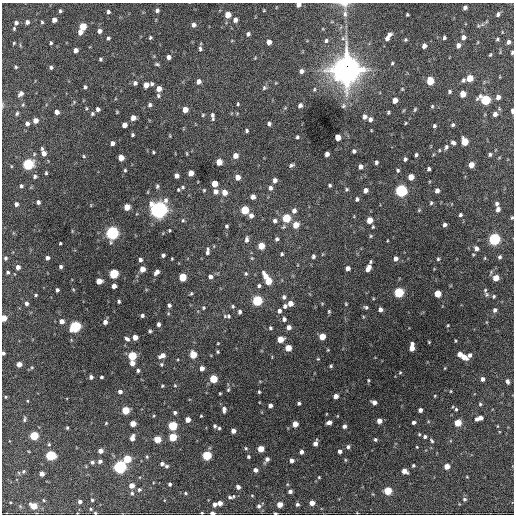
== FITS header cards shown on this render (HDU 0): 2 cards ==
NAXIS1  =                  512 / Axis length
NAXIS2  =                  512 / Axis length

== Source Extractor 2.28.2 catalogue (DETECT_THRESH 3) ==
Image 512 x 512 px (HDU 0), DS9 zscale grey, 1 PNG px = 1 image px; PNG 516 x 516 px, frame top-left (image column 1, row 512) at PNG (2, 3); no overlay
Background 1720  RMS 39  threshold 117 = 3 sigma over >= 5 px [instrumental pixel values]
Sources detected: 379; all 379 listed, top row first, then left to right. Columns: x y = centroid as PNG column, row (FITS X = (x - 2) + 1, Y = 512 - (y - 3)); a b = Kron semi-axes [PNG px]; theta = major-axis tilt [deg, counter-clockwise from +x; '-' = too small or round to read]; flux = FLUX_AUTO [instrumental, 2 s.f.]
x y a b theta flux
344 4 16 10 -11 2.0e+04
298 5 4 4 - 1.4e+04
465 8 4 4 - 7.3e+03
157 10 5 4 - 6.1e+03
264 10 3 3 - 2.2e+03
60 11 3 3 - 3.9e+03
108 12 4 4 - 5.4e+03
345 14 12 7 -89 1.4e+04
498 14 6 4 59 6.5e+03
228 15 5 4 - 3.3e+04
407 15 3 2 - 2.6e+03
54 20 4 4 - 1.6e+04
235 20 5 4 - 1.1e+04
27 22 4 4 - 8.2e+03
42 22 3 3 - 3.2e+03
16 23 5 4 - 6.0e+03
194 25 5 4 - 1.0e+04
83 26 5 5 - 5.8e+04
14 29 4 3 - 2.9e+03
99 31 5 4 - 1.1e+04
80 32 5 4 - 1.4e+04
248 34 5 5 - 6.2e+03
388 37 9 4 58 1.7e+04
463 37 5 4 - 1.1e+04
108 38 5 4 - 4.3e+03
150 38 4 3 - 3.6e+03
444 38 3 3 - 4.0e+03
497 39 4 4 - 3.5e+03
405 40 5 4 - 3.0e+03
326 41 7 6 - 6.8e+03
269 42 5 4 - 1.5e+04
509 42 5 4 - 8.7e+03
14 43 4 3 - 2.3e+03
51 43 3 3 - 3.6e+03
458 45 5 4 - 1.1e+04
424 46 4 4 - 1.3e+04
200 49 6 4 -84 5.0e+03
76 50 4 4 - 1.1e+04
512 52 4 3 - 4.5e+03
490 55 4 3 - 2.7e+03
169 57 4 4 - 9.0e+03
255 58 4 4 - 2.0e+03
100 59 3 3 - 3.4e+03
392 63 5 3 - 3.3e+03
157 64 5 4 - 4.0e+03
16 67 4 3 - 2.9e+03
51 67 4 4 - 4.8e+03
346 70 13 11 85 3.1e+06
301 71 5 5 - 9.4e+03
470 78 5 5 - 4.9e+04
463 80 5 4 - 4.6e+03
199 81 5 5 - 1.2e+04
430 81 6 5 - 6.4e+04
135 83 5 4 - 6.8e+03
152 84 4 3 - 5.0e+03
146 85 5 4 - 2.0e+04
85 87 4 3 - 4.0e+03
264 88 6 6 - 4.9e+03
159 89 5 4 - 2.0e+04
314 89 5 4 - 3.2e+03
402 89 4 4 - 2.5e+03
449 91 5 4 - 4.3e+03
21 93 6 4 44 8.5e+03
463 94 5 5 - 2.9e+04
158 95 6 4 -76 3.9e+03
498 97 4 4 - 1.2e+04
395 100 5 4 - 1.9e+04
485 100 6 5 - 1.8e+05
238 104 4 3 - 2.8e+03
3 105 6 4 72 3.1e+03
150 105 5 4 - 5.3e+03
300 105 5 4 - 7.2e+03
343 106 7 6 - 6.3e+03
432 106 5 4 - 3.3e+03
86 108 5 3 - 2.4e+03
98 109 4 4 - 8.1e+03
415 109 6 4 63 3.5e+03
185 110 5 4 - 2.4e+04
512 111 5 2 - 1.2e+04
57 112 4 4 - 1.3e+04
117 112 3 3 - 2.3e+03
388 112 3 3 - 3.5e+03
17 113 4 3 - 3.9e+03
92 114 4 4 - 4.2e+03
495 114 5 4 - 1.1e+04
203 115 4 3 - 2.5e+03
212 115 7 5 -87 6.9e+03
365 117 5 5 - 1.0e+04
133 118 5 4 - 1.8e+04
370 119 5 5 - 8.9e+03
35 120 4 4 - 1.7e+04
27 123 5 4 - 9.7e+03
405 123 4 3 - 2.2e+03
269 124 4 4 - 6.3e+03
124 125 4 4 - 1.7e+04
453 125 4 4 - 4.1e+03
434 126 5 4 - 4.1e+03
371 130 4 2 - 1.8e+03
247 131 4 4 - 4.1e+03
132 135 3 3 - 3.7e+03
170 136 4 3 - 2.1e+03
297 137 4 3 - 3.9e+03
338 137 5 4 - 3.1e+04
465 141 6 5 - 5.6e+04
112 143 4 4 - 9.9e+03
453 143 6 5 - 6.3e+03
446 147 6 4 65 6.0e+03
42 149 4 4 - 3.2e+03
439 150 4 3 - 2.2e+03
354 151 4 3 - 5.4e+03
153 152 3 2 - 2.6e+03
44 153 6 5 - 1.4e+04
327 154 4 4 - 1.2e+04
490 154 4 4 - 5.0e+03
416 155 4 3 - 4.7e+03
84 156 5 4 - 2.9e+03
235 156 5 5 - 1.9e+04
121 158 5 4 - 2.8e+04
405 159 4 3 - 5.5e+03
219 162 5 5 - 3.6e+04
376 162 4 3 - 5.0e+03
28 164 5 5 - 2.9e+05
291 165 6 4 22 5.0e+03
471 165 5 4 - 2.6e+04
11 166 4 3 - 1.9e+03
360 167 4 4 - 1.1e+04
429 169 4 3 - 5.4e+03
125 170 4 3 - 3.1e+03
398 170 5 4 - 3.6e+03
46 173 4 3 - 3.0e+03
191 173 5 4 - 2.2e+04
35 176 5 4 - 5.3e+03
176 176 4 4 - 1.2e+04
238 177 5 5 - 2.0e+04
411 177 5 4 - 3.1e+04
275 180 5 4 - 1.0e+04
215 184 5 4 - 4.1e+04
330 185 3 3 - 3.7e+03
21 186 4 4 - 4.9e+03
157 186 5 4 - 4.3e+03
183 187 5 4 - 3.7e+03
270 188 6 5 - 8.3e+03
347 189 5 4 - 3.0e+03
178 190 4 3 - 2.6e+03
204 190 4 4 - 2.7e+03
366 190 5 4 - 1.1e+04
216 191 6 5 - 1.2e+04
401 191 6 5 - 4.3e+05
437 191 4 4 - 1.1e+04
224 192 6 5 - 2.4e+04
253 197 5 4 - 1.4e+04
357 199 4 3 - 5.8e+03
38 202 4 4 - 8.2e+03
431 203 4 3 - 3.6e+03
16 204 5 4 - 7.4e+03
497 204 5 4 - 5.2e+03
127 207 5 5 - 3.7e+04
498 209 5 4 - 8.9e+03
159 210 7 7 - 1.3e+06
245 210 5 5 - 7.9e+04
419 210 5 4 - 2.9e+03
294 211 6 5 - 1.2e+04
460 215 4 3 - 4.3e+03
251 216 6 5 - 1.3e+04
286 218 5 5 - 1.1e+05
512 218 3 3 - 2.5e+03
183 220 5 4 - 3.5e+03
369 220 5 4 - 3.3e+04
275 221 6 5 - 7.7e+03
296 225 5 5 - 3.5e+04
444 225 4 4 - 6.9e+03
226 226 4 4 - 3.7e+03
373 227 4 3 - 2.8e+03
169 230 3 3 - 2.5e+03
112 233 6 5 - 5.9e+05
371 236 5 4 - 3.0e+03
247 239 8 5 81 8.6e+03
277 239 5 4 - 5.7e+03
494 239 5 5 - 4.0e+05
60 243 3 2 - 2.8e+03
261 246 5 5 - 4.4e+04
476 248 5 5 - 9.6e+03
207 251 9 4 81 7.5e+03
282 254 4 3 - 3.6e+03
163 255 4 4 - 5.6e+03
313 256 5 4 - 5.5e+03
500 257 5 4 - 4.8e+03
5 258 5 4 - 4.7e+03
47 258 4 3 - 7.6e+03
252 258 5 4 - 2.8e+03
172 259 3 2 - 2.2e+03
396 259 5 4 - 1.1e+04
438 259 3 3 - 3.4e+03
140 260 4 4 - 6.9e+03
61 266 4 4 - 5.5e+03
18 267 5 5 - 1.1e+04
348 268 4 4 - 1.3e+04
368 268 8 4 66 1.8e+04
142 269 5 4 - 2.5e+04
8 272 4 4 - 4.1e+03
157 272 6 4 54 1.2e+04
246 273 5 4 - 3.6e+03
114 274 5 5 - 1.6e+05
265 276 8 5 -63 2.4e+04
182 277 5 5 - 7.8e+04
210 277 5 5 - 9.0e+03
496 278 5 5 - 3.3e+04
99 281 5 4 - 2.5e+04
268 281 5 5 - 5.0e+04
114 286 4 4 - 1.5e+04
259 286 5 4 - 4.4e+03
57 290 4 3 - 5.0e+03
399 292 5 5 - 1.9e+05
191 293 4 3 - 3.1e+03
438 294 5 5 - 4.8e+04
487 294 9 6 -55 6.8e+03
36 295 4 3 - 2.9e+03
494 296 5 5 - 3.5e+03
284 297 5 5 - 5.8e+03
119 301 3 3 - 4.2e+03
257 301 5 5 - 2.0e+05
26 303 5 4 - 6.8e+03
290 303 5 4 - 2.1e+04
346 304 4 3 - 2.4e+03
169 305 4 4 - 6.8e+03
233 306 5 4 - 3.6e+03
285 306 5 4 - 6.6e+03
366 307 6 5 - 4.6e+03
203 308 4 3 - 2.9e+03
380 309 5 4 - 8.8e+03
495 310 6 5 - 7.8e+03
279 311 5 4 - 6.8e+03
329 311 5 4 - 3.3e+03
240 312 4 3 - 6.3e+03
142 315 4 4 - 5.5e+03
228 316 7 5 -53 5.9e+03
4 318 5 4 - 3.3e+04
284 319 5 4 - 6.8e+03
62 321 5 5 - 1.3e+04
105 322 4 4 - 1.1e+04
158 324 5 4 - 6.9e+03
448 325 3 2 - 2.3e+03
75 327 6 5 - 3.0e+05
289 327 4 4 - 1.3e+04
270 328 5 4 - 3.9e+03
150 331 4 3 - 3.8e+03
135 337 4 4 - 2.0e+04
322 337 5 5 - 3.4e+04
127 339 6 4 -38 6.4e+03
280 339 5 5 - 3.9e+04
455 341 4 2 - 2.4e+03
429 342 3 3 - 2.3e+03
218 343 3 2 - 1.9e+03
412 347 8 4 86 2.6e+04
288 348 5 5 - 3.6e+04
217 352 3 3 - 2.9e+03
3 353 4 3 - 5.0e+03
460 354 4 4 - 1.5e+04
193 355 5 5 - 5.4e+04
469 355 5 4 - 7.4e+03
132 356 5 5 - 1.1e+05
162 356 7 5 26 1.5e+04
464 357 7 5 -29 2.3e+04
318 359 4 3 - 2.4e+03
132 363 5 4 - 1.8e+04
19 364 4 4 - 1.9e+04
161 364 5 5 - 3.7e+03
331 366 4 4 - 3.4e+03
202 368 4 4 - 1.5e+04
445 368 4 3 - 1.9e+03
138 371 5 3 - 4.8e+03
400 372 4 3 - 2.4e+03
91 377 4 4 - 7.2e+03
101 377 3 3 - 4.1e+03
213 379 5 5 - 8.7e+04
483 379 4 4 - 8.7e+03
368 380 6 3 83 2.8e+03
507 381 5 4 - 7.3e+03
175 385 4 4 - 2.6e+03
162 386 4 3 - 2.7e+03
228 390 5 4 - 3.6e+03
451 391 4 2 - 2.1e+03
120 392 5 4 - 7.7e+03
259 392 3 3 - 2.9e+03
220 393 3 2 - 2.3e+03
336 396 4 4 - 1.6e+04
435 396 3 2 - 2.1e+03
6 397 3 3 - 2.6e+03
374 402 5 4 - 1.2e+04
299 403 4 3 - 4.7e+03
480 404 4 4 - 3.3e+03
270 405 4 4 - 1.0e+04
224 409 7 4 -89 9.1e+03
456 409 4 3 - 3.3e+03
125 410 5 5 - 7.3e+04
420 410 4 4 - 1.0e+04
175 412 4 4 - 5.6e+03
201 416 3 3 - 2.3e+03
480 418 5 4 - 1.2e+04
24 419 7 4 85 4.1e+03
477 419 4 3 - 6.8e+03
188 420 4 4 - 2.0e+04
379 421 4 4 - 1.8e+04
329 422 5 4 - 1.2e+04
414 422 4 3 - 7.0e+03
106 423 4 3 - 2.6e+03
458 423 5 5 - 5.3e+04
133 424 4 4 - 3.1e+04
295 424 5 4 - 2.6e+04
172 426 5 5 - 1.4e+05
215 426 4 4 - 4.6e+03
344 426 4 4 - 6.7e+03
67 428 4 3 - 3.1e+03
219 428 4 4 - 3.6e+03
233 431 4 4 - 1.4e+04
419 434 4 3 - 2.5e+03
34 436 5 5 - 1.2e+05
173 437 5 5 - 8.5e+04
425 437 4 4 - 5.3e+03
132 438 6 4 73 1.8e+04
157 439 5 5 - 5.3e+04
375 439 4 3 - 4.0e+03
432 441 5 3 - 3.7e+03
315 443 5 4 - 1.3e+04
49 444 4 4 - 3.1e+03
348 447 5 4 - 6.1e+03
417 447 3 2 - 1.9e+03
246 448 5 4 - 3.4e+03
261 449 5 4 - 3.9e+04
100 451 5 4 - 1.4e+04
340 451 4 4 - 8.0e+03
301 452 4 4 - 8.3e+03
50 455 6 5 - 1.5e+05
207 455 5 5 - 1.4e+05
147 457 5 4 - 3.3e+03
248 457 3 3 - 4.0e+03
127 459 5 5 - 8.1e+04
267 459 6 4 55 1.1e+04
291 460 4 4 - 1.0e+04
100 461 4 4 - 7.7e+03
92 462 5 4 - 5.5e+03
162 464 5 4 - 7.4e+03
167 466 5 5 - 4.7e+03
413 466 3 3 - 3.7e+03
447 466 4 4 - 2.4e+04
120 467 5 5 - 5.5e+05
255 470 4 4 - 1.1e+04
23 471 6 5 - 4.7e+03
404 471 5 4 - 1.9e+04
42 474 4 4 - 1.6e+04
319 477 3 3 - 2.3e+03
467 477 4 3 - 1.9e+03
170 484 4 3 - 5.0e+03
131 486 5 5 - 2.1e+04
238 487 4 4 - 1.0e+04
139 490 5 5 - 4.6e+03
290 491 4 4 - 8.7e+03
388 491 5 5 - 7.6e+04
132 493 6 5 - 4.6e+03
186 493 5 4 - 3.5e+03
252 495 4 3 - 2.4e+03
230 497 8 5 -9 6.4e+03
464 499 5 5 - 5.4e+03
43 500 4 3 - 2.3e+03
92 500 3 3 - 3.1e+03
80 501 4 3 - 7.3e+03
10 502 4 2 - 2.0e+03
220 503 4 4 - 1.6e+04
312 503 4 4 - 2.0e+04
214 504 4 4 - 1.0e+04
279 504 4 4 - 2.5e+04
297 504 4 4 - 5.7e+03
33 506 5 5 - 4.5e+04
259 506 6 5 - 7.2e+03
91 509 4 3 - 2.3e+03
95 513 4 3 - 2.6e+03
202 513 3 2 - 2.6e+03
212 513 5 3 - 9.7e+03
275 513 4 2 - 3.6e+03
At the frame edge (FLAGS 8, measured only in part): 12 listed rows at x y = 344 4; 298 5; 512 52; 3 105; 512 111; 512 218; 4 318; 3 353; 95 513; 202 513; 212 513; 275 513